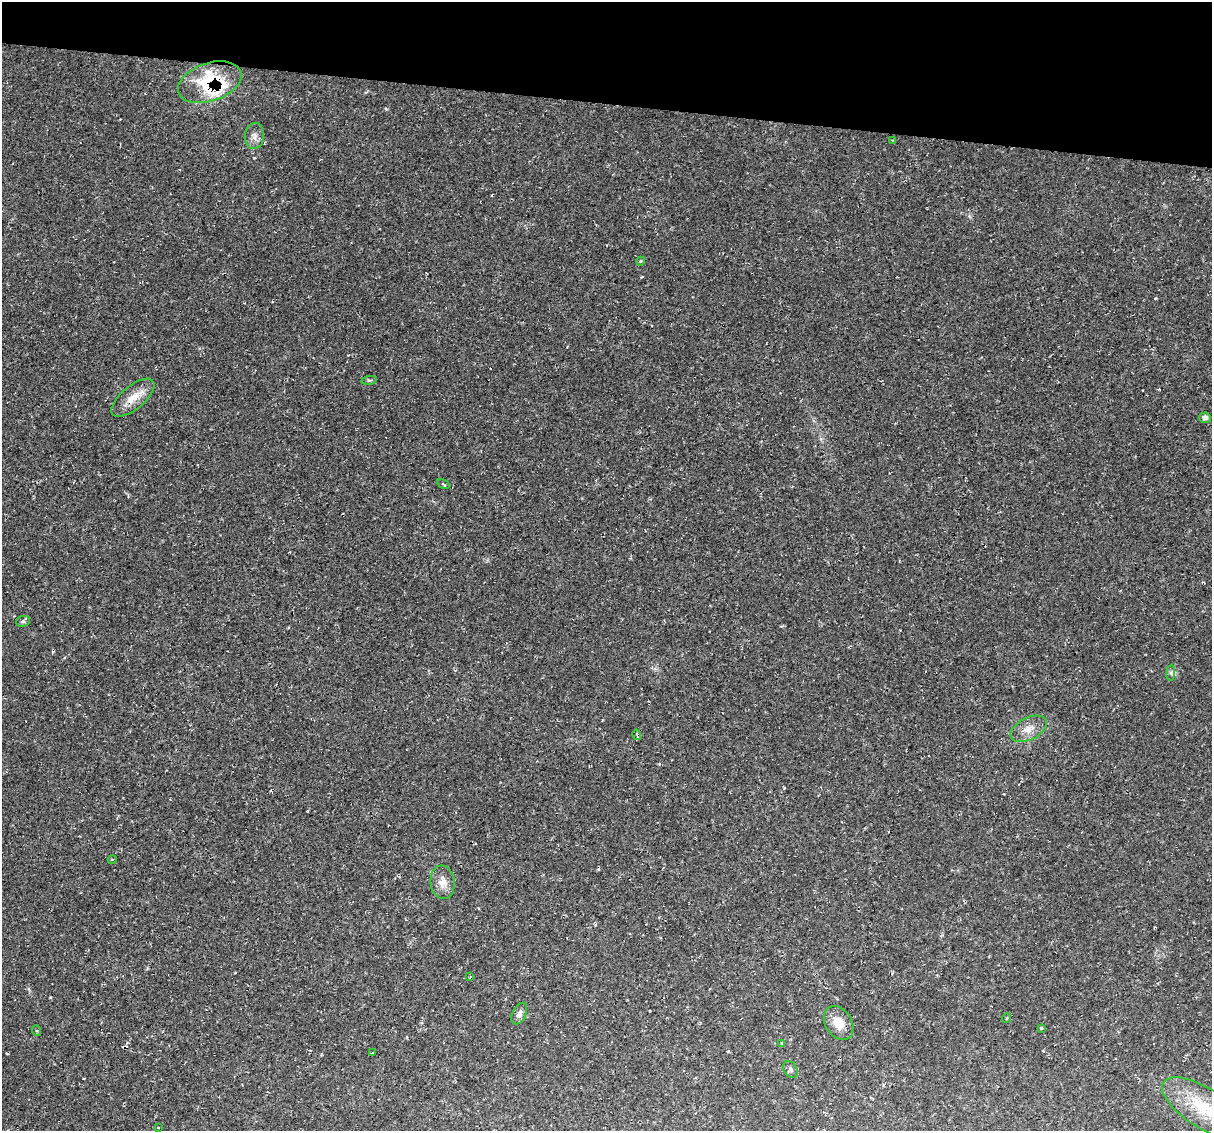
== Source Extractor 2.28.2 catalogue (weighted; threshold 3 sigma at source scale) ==
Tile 2 of 4 x 4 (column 2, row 1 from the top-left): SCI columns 1225-2434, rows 3502-4630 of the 4856 x 4871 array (HDU 1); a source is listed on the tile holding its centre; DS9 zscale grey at full resolution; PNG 1214 x 1133 px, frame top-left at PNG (2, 2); each listed source drawn as its Kron ellipse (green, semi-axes under 4 px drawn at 4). Shown black and unused: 9% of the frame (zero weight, under 2 of 3 exposures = <1% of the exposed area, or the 3 px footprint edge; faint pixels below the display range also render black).
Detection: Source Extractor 2.28.2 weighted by HDU 2 'WHT'; one run over the whole footprint, this tile lists its part. Background 0.0207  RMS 0.0061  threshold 0.0275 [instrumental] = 3 sigma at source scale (4.5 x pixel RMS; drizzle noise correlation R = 1.50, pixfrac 1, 0.05/0.05 arcsec/px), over >= 5 px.
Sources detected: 31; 2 cosmic-ray / hot-pixel residue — neither listed nor drawn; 4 inside a brighter listed object's ellipse — not listed separately; the other 25 listed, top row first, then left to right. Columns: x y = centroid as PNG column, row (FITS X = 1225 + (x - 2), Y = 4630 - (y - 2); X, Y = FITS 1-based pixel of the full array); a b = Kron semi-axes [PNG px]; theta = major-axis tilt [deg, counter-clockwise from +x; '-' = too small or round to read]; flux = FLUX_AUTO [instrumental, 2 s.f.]
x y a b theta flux
210 82 33 19 19 32
254 136 13 9 86 3.8
893 140 3 2 - 0.47
641 261 4 3 - 0.57
369 380 8 4 8 0.91
133 398 26 11 40 9.8
1205 418 5 5 - 2
443 484 6 2 -32 0.66
23 621 7 5 8 1.1
1171 673 8 4 84 1.3
1029 729 20 11 26 7.2
637 735 5 3 - 0.74
112 860 4 3 - 0.49
443 882 17 12 -83 6.8
470 977 3 2 - 0.53
519 1014 11 7 65 2.4
1006 1018 5 3 - 0.62
839 1023 18 13 -57 9.4
1041 1028 3 3 - 2
37 1031 5 3 - 0.62
782 1043 3 3 - 0.61
372 1053 3 2 - 0.43
790 1069 9 6 -59 1.8
1204 1108 47 20 -33 32
158 1127 3 2 - 0.75
Overlapping masked pixels (flux is a lower limit): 1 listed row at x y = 210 82
Isophote crosses this tile's border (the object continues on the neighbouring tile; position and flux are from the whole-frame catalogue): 1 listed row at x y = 1204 1108
Unlisted compact peaks at least as high as the median listed source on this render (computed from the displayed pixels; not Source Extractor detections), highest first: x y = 1155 298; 386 109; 784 788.